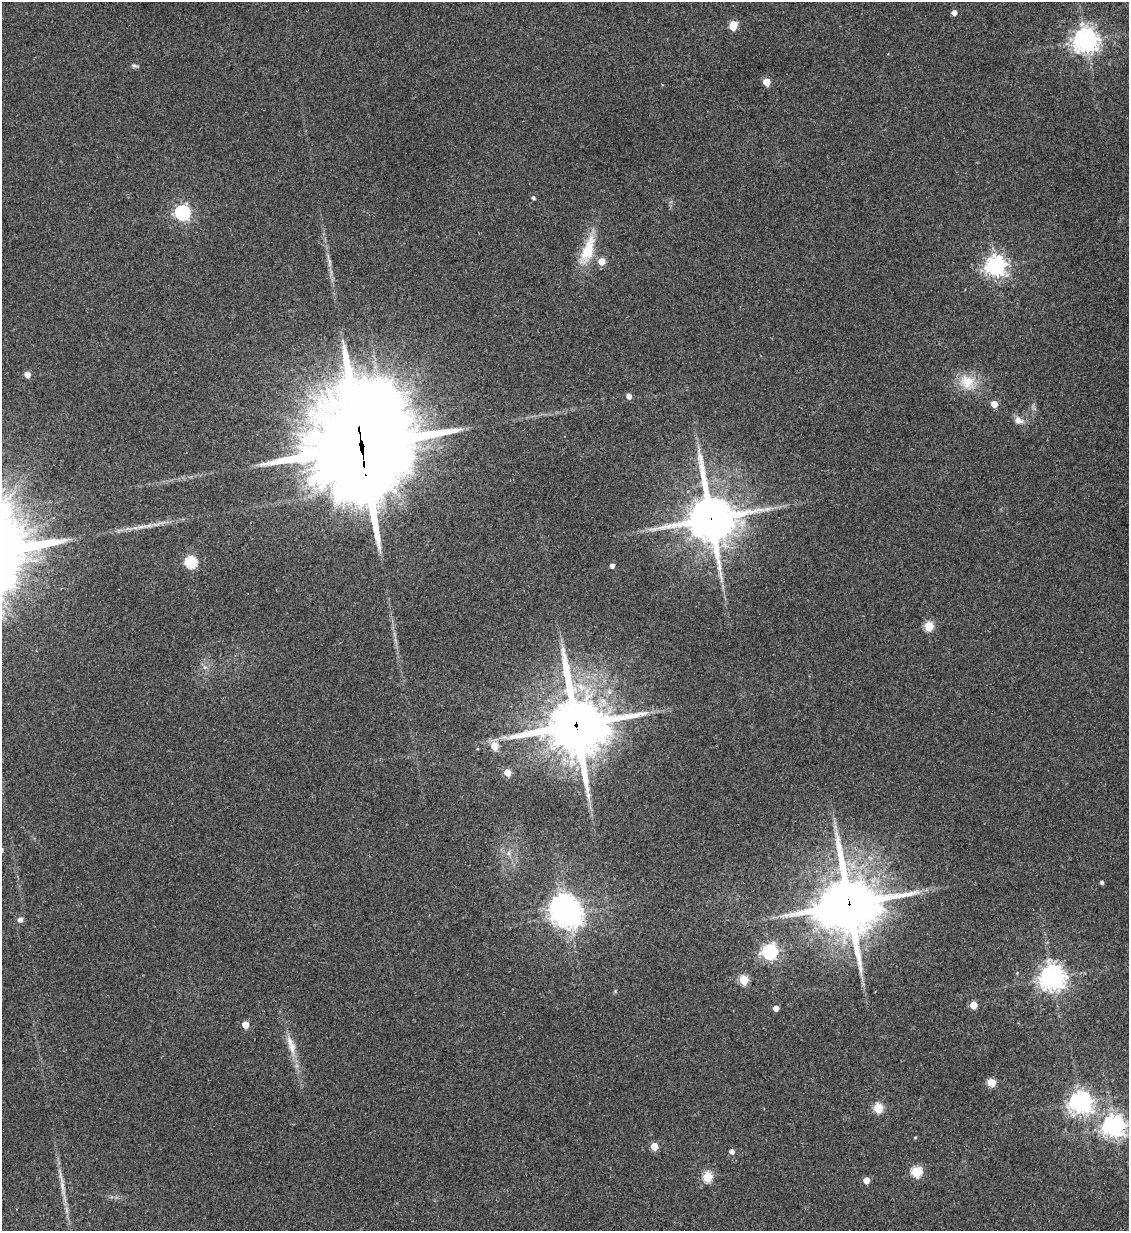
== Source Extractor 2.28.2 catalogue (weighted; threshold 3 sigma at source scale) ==
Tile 6 of 4 x 4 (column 2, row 2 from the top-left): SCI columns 1276-2402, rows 2471-3699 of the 4909 x 4937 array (HDU 1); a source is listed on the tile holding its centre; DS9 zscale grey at full resolution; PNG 1131 x 1233 px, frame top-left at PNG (2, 2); no overlay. Shown black and unused: <1% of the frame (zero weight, under 2 of 3 exposures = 1% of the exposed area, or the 3 px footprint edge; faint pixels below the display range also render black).
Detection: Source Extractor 2.28.2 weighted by HDU 2 'WHT'; one run over the whole footprint, this tile lists its part. Background 0.0794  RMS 0.0076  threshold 0.0344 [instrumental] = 3 sigma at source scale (4.5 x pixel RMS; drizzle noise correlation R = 1.50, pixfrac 1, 0.05/0.05 arcsec/px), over >= 5 px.
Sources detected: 54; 3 inside a brighter object's white glare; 1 cosmic-ray / hot-pixel residue — not listed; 1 inside a brighter listed object's ellipse — not listed separately; the other 49 listed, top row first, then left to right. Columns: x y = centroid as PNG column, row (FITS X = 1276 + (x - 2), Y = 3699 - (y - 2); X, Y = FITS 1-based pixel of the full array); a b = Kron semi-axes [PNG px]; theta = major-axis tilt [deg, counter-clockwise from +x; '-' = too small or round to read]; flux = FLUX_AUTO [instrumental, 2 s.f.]
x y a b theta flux
954 13 5 5 - 4.3
733 25 7 5 69 24
1085 40 8 8 - 650
135 66 10 4 -9 1.5
766 82 5 5 - 21
533 198 4 4 - 1.7
182 212 6 6 - 200
588 250 41 14 71 25
602 261 5 5 - 14
329 262 12 4 -85 2.7
996 266 7 7 - 470
27 375 5 5 - 6.4
967 382 22 19 -32 18
629 396 5 4 - 5.1
994 404 5 4 - 12
1018 420 13 10 -23 5.2
361 446 42 29 -78 17000
711 519 17 14 -79 3300
160 523 14 3 12 3.1
191 562 6 6 - 78
612 566 4 4 - 3.2
929 626 5 5 - 40
576 725 22 20 -75 4400
494 746 5 5 - 21
507 772 5 5 - 14
509 853 7 4 90 1.7
1102 882 4 4 - 1.7
849 904 19 15 -78 4500
828 913 13 8 -9 390
569 914 9 8 - 730
20 919 6 5 - 3.8
770 952 6 6 - 240
1052 978 9 8 - 670
743 980 5 5 - 37
973 1005 5 5 - 15
776 1008 4 4 - 5.9
245 1024 5 5 - 14
292 1048 19 10 -83 9.3
991 1082 5 5 - 29
1081 1103 7 7 - 620
878 1108 5 5 - 39
1114 1126 7 7 - 590
915 1137 4 4 - 0.75
654 1146 5 5 - 19
732 1151 5 5 - 4
916 1172 5 5 - 58
707 1177 5 5 - 48
866 1180 5 4 - 9.1
62 1186 18 5 -78 5.6
Overlapping masked pixels (flux is a lower limit): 4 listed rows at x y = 361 446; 711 519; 576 725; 849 904